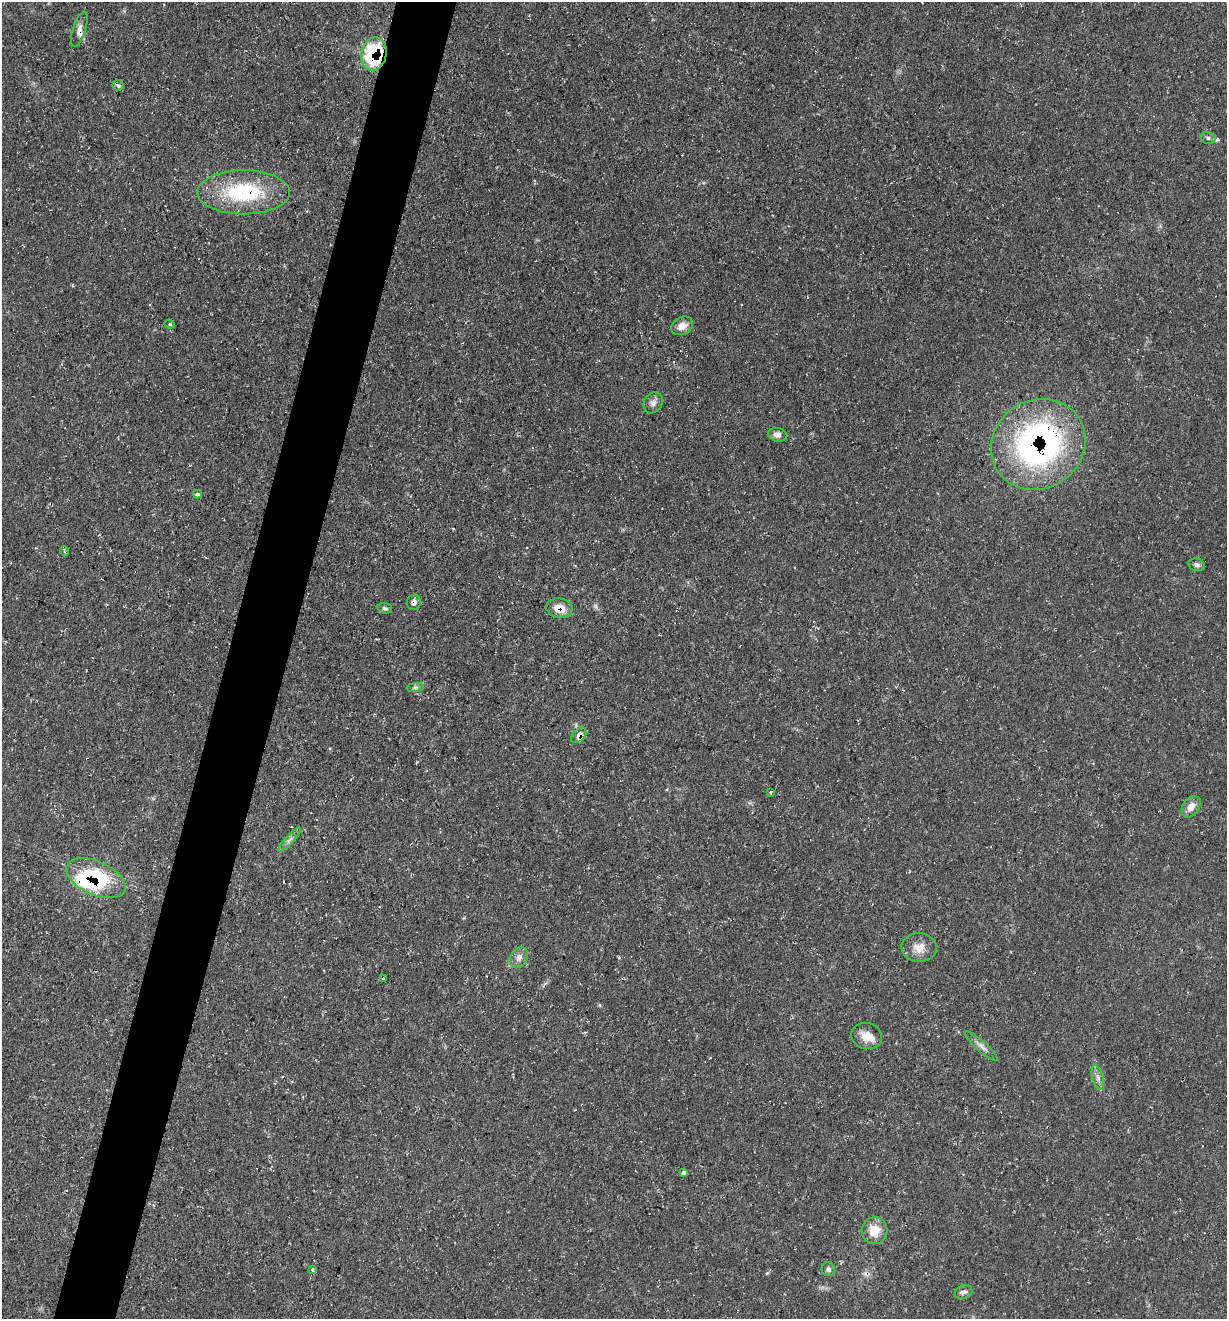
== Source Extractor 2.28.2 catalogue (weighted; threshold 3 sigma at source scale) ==
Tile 7 of 4 x 4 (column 3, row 2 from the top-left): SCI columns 2584-3808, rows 2637-3953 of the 5290 x 5272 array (HDU 1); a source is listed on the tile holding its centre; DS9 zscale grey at full resolution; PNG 1229 x 1321 px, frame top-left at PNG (2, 2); each listed source drawn as its Kron ellipse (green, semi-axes under 4 px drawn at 4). Shown black and unused: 5% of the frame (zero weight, under 3 of 4 exposures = <1% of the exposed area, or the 3 px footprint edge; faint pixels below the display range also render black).
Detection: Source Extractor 2.28.2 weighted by HDU 2 'WHT'; one run over the whole footprint, this tile lists its part. Background 0.163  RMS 0.0072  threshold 0.0326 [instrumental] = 3 sigma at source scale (4.5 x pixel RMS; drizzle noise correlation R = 1.50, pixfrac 1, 0.05/0.05 arcsec/px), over >= 5 px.
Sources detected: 34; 1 inside a brighter listed object's ellipse — not listed separately; the other 33 listed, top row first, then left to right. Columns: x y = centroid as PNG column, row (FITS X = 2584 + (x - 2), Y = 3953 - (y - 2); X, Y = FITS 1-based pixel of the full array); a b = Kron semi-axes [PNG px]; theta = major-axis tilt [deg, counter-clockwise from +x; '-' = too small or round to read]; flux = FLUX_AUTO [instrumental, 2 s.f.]
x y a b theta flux
79 29 18 6 72 4.4
374 54 17 12 77 66
118 85 5 5 - 1.3
1208 138 7 5 -15 2
243 192 46 22 0 62
170 324 5 4 - 1
682 326 11 8 27 6
653 403 11 9 58 3.6
777 435 10 7 -9 3
1038 444 48 44 33 220
197 494 4 4 - 1.7
64 551 5 3 - 0.79
1196 565 9 6 -12 2.4
414 602 8 7 - 3.2
385 608 7 5 -15 1.5
559 608 13 9 -9 9.9
415 687 8 4 8 1.5
579 735 9 6 45 4.5
771 792 3 2 - 0.81
1191 807 12 8 54 6.2
290 840 16 3 47 2.3
96 878 31 16 -24 55
919 947 18 14 -3 9
519 957 11 8 56 4.6
383 978 4 4 - 0.84
867 1036 16 13 -16 8.9
981 1046 21 5 -42 3.9
1098 1078 12 5 -76 3.4
684 1172 4 4 - 2.1
874 1231 13 13 - 12
828 1269 7 6 - 2.2
313 1270 4 4 - 1.1
963 1292 9 6 19 2.7
Overlapping masked pixels (flux is a lower limit): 7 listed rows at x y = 374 54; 243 192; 1038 444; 414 602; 559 608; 579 735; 96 878